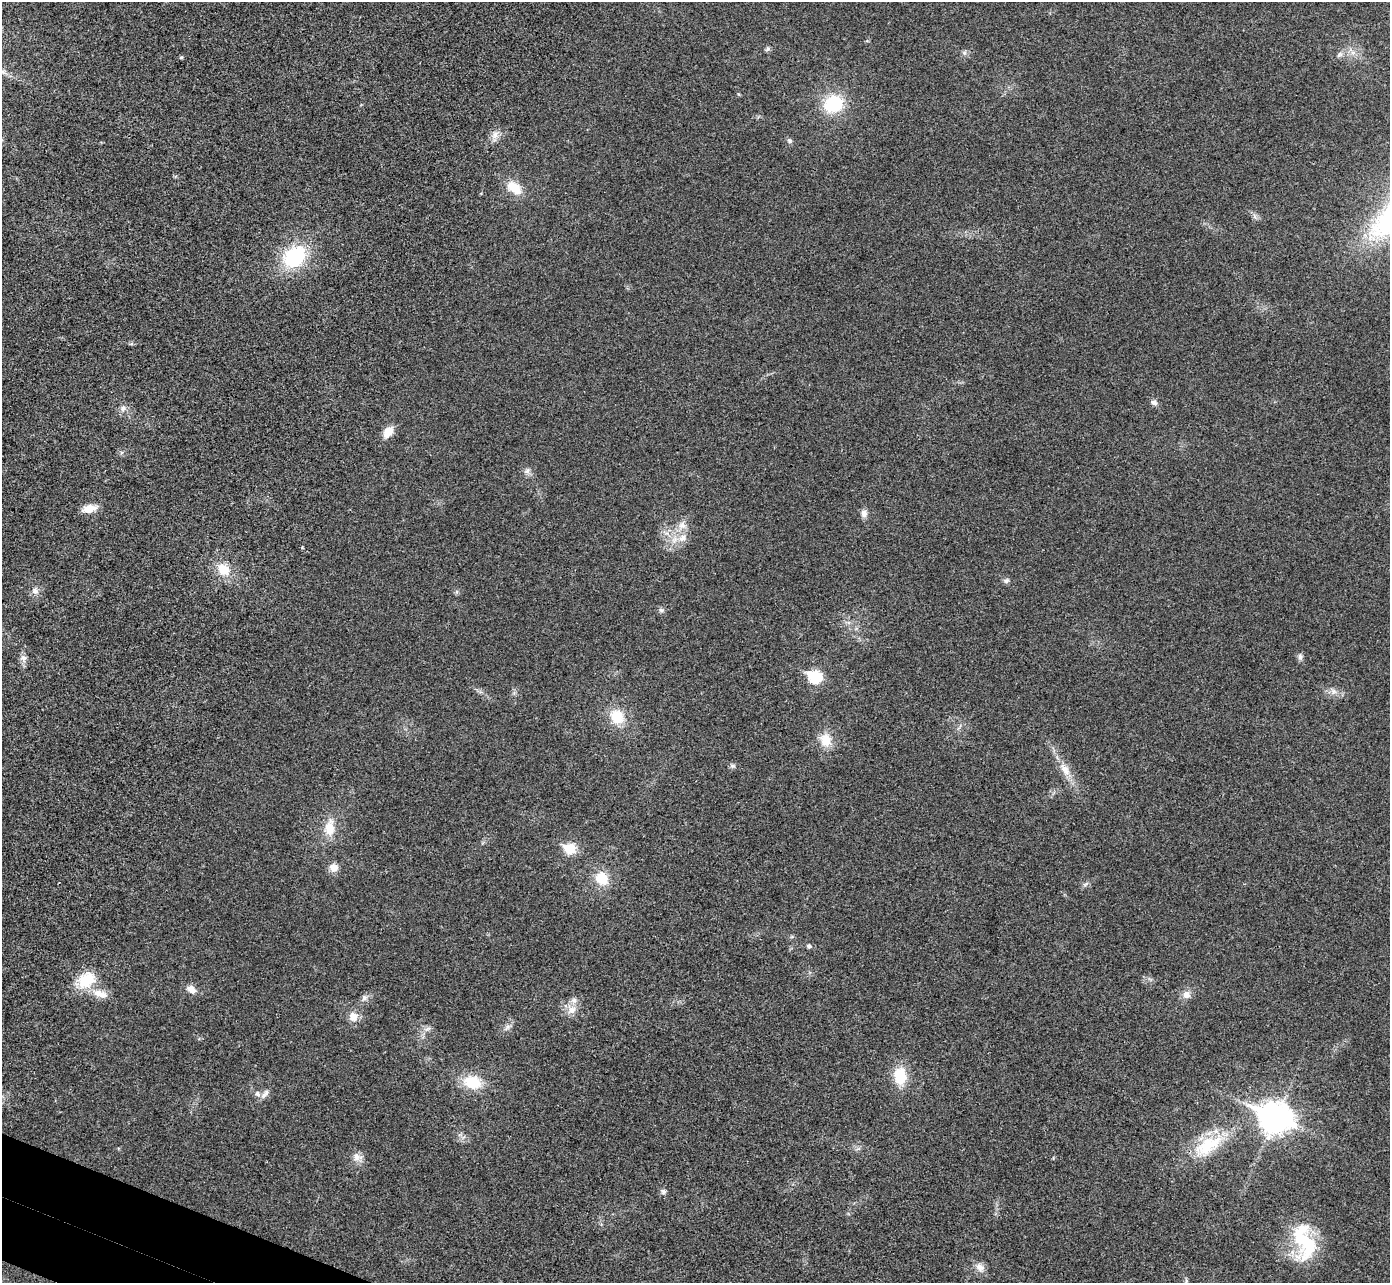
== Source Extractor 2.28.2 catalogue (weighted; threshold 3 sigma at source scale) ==
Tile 7 of 4 x 4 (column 3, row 2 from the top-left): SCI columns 2802-4189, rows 2758-4038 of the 5607 x 5646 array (HDU 1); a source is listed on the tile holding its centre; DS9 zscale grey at full resolution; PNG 1392 x 1285 px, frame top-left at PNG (2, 2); no overlay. Shown black and unused: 2% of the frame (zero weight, under 3 of 4 exposures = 6% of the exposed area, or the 3 px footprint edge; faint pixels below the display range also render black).
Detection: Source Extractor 2.28.2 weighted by HDU 2 'WHT'; one run over the whole footprint, this tile lists its part. Background 0.025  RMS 0.0063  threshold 0.0283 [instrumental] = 3 sigma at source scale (4.5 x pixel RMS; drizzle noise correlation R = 1.50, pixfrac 1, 0.05/0.05 arcsec/px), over >= 5 px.
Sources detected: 57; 1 inside a brighter object's white glare — not listed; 1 inside a brighter listed object's ellipse — not listed separately; the other 55 listed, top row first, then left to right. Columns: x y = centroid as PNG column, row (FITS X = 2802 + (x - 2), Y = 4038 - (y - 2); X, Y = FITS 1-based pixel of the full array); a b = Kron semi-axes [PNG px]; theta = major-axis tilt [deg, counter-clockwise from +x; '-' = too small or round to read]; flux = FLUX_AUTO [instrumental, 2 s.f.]
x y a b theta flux
768 49 7 6 - 1.2
1339 55 10 5 45 1.7
181 57 4 4 - 0.78
2 72 11 5 -19 2.7
833 104 22 18 26 28
495 135 12 8 51 4.1
789 141 7 6 - 1.4
514 188 17 11 -37 12
294 257 21 16 40 49
1154 402 9 6 -28 2.3
123 408 9 7 48 2.7
388 432 14 9 52 7.3
527 471 9 6 39 1.9
89 508 15 8 11 8
864 513 10 8 83 3
682 525 10 10 - 4.4
683 538 13 10 55 6.3
223 569 17 13 -36 11
1006 580 8 6 18 1.6
35 591 9 9 - 3.1
661 610 7 6 - 1.5
1300 657 8 6 -85 1.9
23 658 11 9 -81 2.9
815 676 7 6 - 62
1334 691 8 6 -44 2.3
617 717 18 16 -51 15
826 740 14 12 -86 11
732 766 8 4 -8 1.3
1065 769 22 10 -57 8.1
330 828 23 13 87 12
570 849 6 6 - 35
334 867 10 9 - 5.5
602 879 17 15 -58 13
1086 884 9 3 45 1.2
809 946 5 5 - 1.5
86 980 21 15 35 20
191 989 9 7 -37 4.8
100 994 20 10 -18 8.1
1186 994 10 10 - 4.2
364 998 8 7 - 2.1
572 1010 13 10 34 5.5
353 1017 12 10 -73 5.6
507 1027 7 4 71 1.6
427 1029 11 3 29 1.6
900 1076 16 12 -86 21
472 1082 20 14 -14 18
266 1093 10 5 64 2.2
257 1094 8 8 - 2.6
1275 1118 12 10 -22 860
1208 1145 41 20 32 29
357 1157 11 9 -61 4.1
663 1191 7 6 - 1.7
1301 1238 45 23 -81 35
980 1267 13 9 -30 4.2
1186 1281 10 3 86 1.2
Isophote crosses this tile's border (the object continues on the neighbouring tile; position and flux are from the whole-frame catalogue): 2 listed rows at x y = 2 72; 1186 1281
Unlisted compact peaks at least as high as the median listed source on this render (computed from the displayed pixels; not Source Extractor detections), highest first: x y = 964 53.